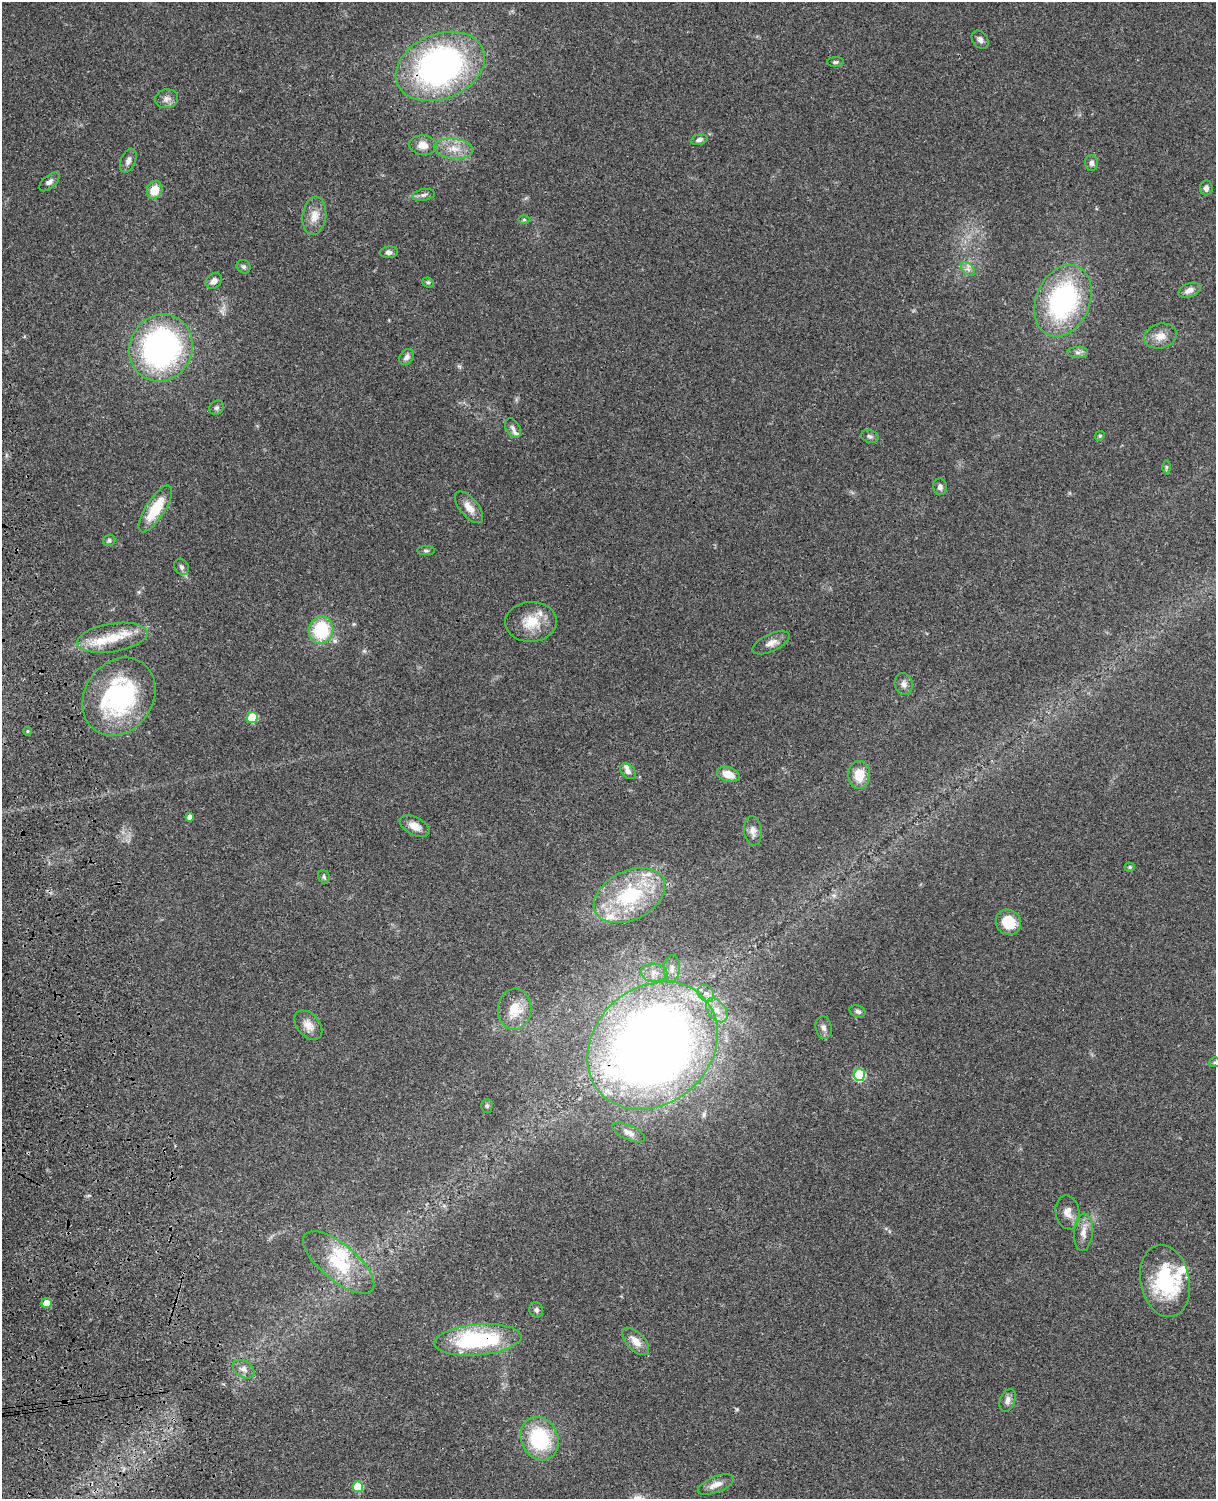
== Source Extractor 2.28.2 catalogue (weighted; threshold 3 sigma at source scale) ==
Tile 7 of 4 x 3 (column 3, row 2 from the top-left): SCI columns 2547-3760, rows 1770-3266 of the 5091 x 4922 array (HDU 1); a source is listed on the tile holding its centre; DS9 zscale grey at full resolution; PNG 1218 x 1501 px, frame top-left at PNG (2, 2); each listed source drawn as its Kron ellipse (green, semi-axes under 4 px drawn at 4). Shown black and unused: <1% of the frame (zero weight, under 3 of 4 exposures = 6% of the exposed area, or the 3 px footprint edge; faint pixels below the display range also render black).
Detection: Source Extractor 2.28.2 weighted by HDU 2 'WHT'; one run over the whole footprint, this tile lists its part. Background 0.0869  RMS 0.0062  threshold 0.0277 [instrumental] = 3 sigma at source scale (4.5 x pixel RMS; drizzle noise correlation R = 1.50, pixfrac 1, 0.05/0.05 arcsec/px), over >= 5 px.
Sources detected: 91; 1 inside a brighter object's white glare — neither listed nor drawn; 9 inside a brighter listed object's ellipse — not listed separately; the other 81 listed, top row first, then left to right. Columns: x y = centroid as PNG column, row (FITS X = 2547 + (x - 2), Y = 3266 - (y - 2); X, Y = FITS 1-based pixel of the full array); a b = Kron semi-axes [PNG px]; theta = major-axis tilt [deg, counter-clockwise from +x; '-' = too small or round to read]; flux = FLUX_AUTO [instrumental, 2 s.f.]
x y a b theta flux
980 40 10 7 -52 2.3
835 62 8 5 2 1.2
440 66 46 32 23 180
166 99 11 9 12 3.3
699 140 8 5 14 2.1
423 145 14 10 -6 5.7
454 149 20 10 -6 8.8
128 161 12 7 68 2.9
1091 163 8 6 -87 2
49 182 12 6 42 2.2
1206 188 7 6 - 2.1
155 190 9 7 65 10
424 195 11 5 10 2
314 216 19 12 83 7.4
524 219 6 4 0 0.87
389 252 9 5 6 2.2
244 267 7 6 - 1.4
968 269 8 5 -45 1.9
214 281 9 7 41 2.9
428 282 6 5 - 1.2
1189 290 11 7 22 4.1
1063 301 37 27 66 98
1160 336 16 12 15 6.4
161 348 34 31 66 160
1078 352 10 5 0 2.1
407 357 9 6 52 2.4
216 408 8 6 42 1.6
513 428 11 7 -61 2.2
870 436 9 6 -22 1.6
1100 436 5 4 - 0.77
1167 467 6 4 -90 0.98
940 487 8 7 - 2.1
469 507 19 9 -50 5.8
155 509 27 9 57 22
109 540 6 5 - 1.2
426 551 9 4 -1 1.2
181 567 8 6 -60 1.8
531 622 26 20 2 15
321 630 14 12 74 34
112 638 35 14 9 19
771 643 20 8 25 4.7
904 684 11 9 -78 2.9
119 697 41 34 55 83
252 717 5 5 - 27
27 731 5 3 - 0.59
628 771 9 6 -42 2.9
728 774 12 7 -19 7.6
859 775 14 11 89 10
190 817 4 4 - 2.9
415 826 16 9 -28 6
753 831 15 8 -83 3.9
1130 867 5 4 - 0.93
324 877 6 5 - 1.2
629 896 38 24 26 53
1008 922 13 12 - 14
672 969 13 8 85 3.7
654 973 13 9 -5 4.9
706 993 9 7 -54 3.1
515 1009 20 17 85 13
717 1010 13 8 -52 5.5
858 1011 8 6 -18 1.9
308 1025 17 11 -48 5.8
824 1028 11 8 -80 2.6
653 1046 70 58 42 680
1215 1062 5 5 - 0.77
859 1075 6 5 - 56
487 1106 7 5 89 1.2
629 1133 18 7 -24 3.1
1068 1212 17 12 -79 5.4
1083 1232 19 9 86 5.5
339 1262 44 18 -40 29
1165 1281 36 24 -78 47
47 1303 5 5 - 10
536 1310 8 6 -69 1.6
478 1340 43 15 5 66
636 1341 17 8 -46 6.2
244 1369 12 8 -32 3.2
1008 1400 12 7 70 3.2
540 1439 22 18 -65 43
716 1485 19 8 22 4.8
358 1487 5 5 - 26
Overlapping masked pixels (flux is a lower limit): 3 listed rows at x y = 440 66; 653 1046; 478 1340
Isophote crosses this tile's border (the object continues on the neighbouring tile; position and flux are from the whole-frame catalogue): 1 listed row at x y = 1215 1062